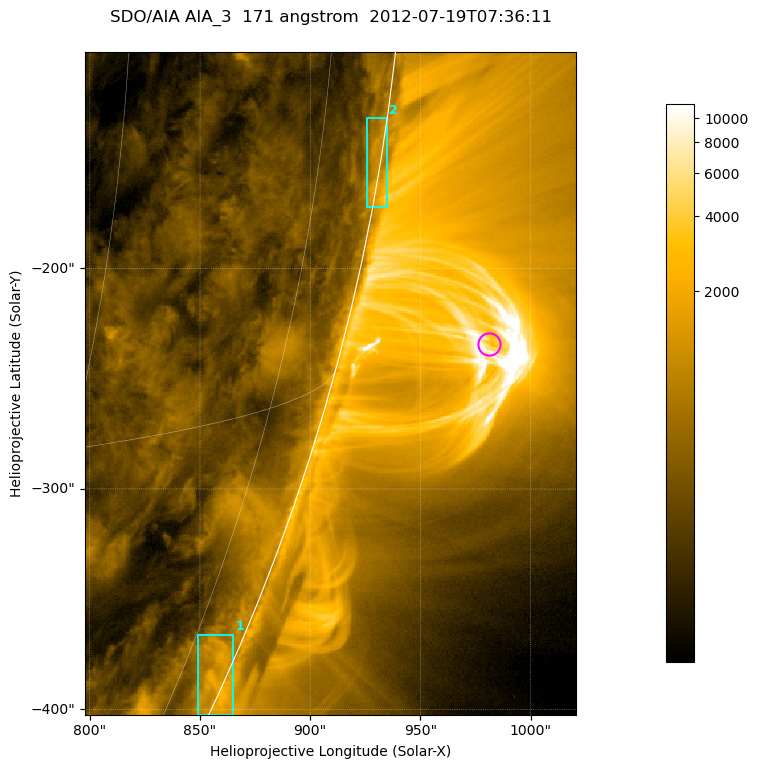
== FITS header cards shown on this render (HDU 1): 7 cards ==
TELESCOP= 'SDO/AIA '           / For AIA: SDO/AIA
INSTRUME= 'AIA_3   '           / For AIA: AIA_ATA1, AIA_ATA2, AIA_ATA3 or AIA_AT
WAVELNTH=                  171 / [angstrom] Wavelength
WAVEUNIT= 'angstrom'           / Wavelength unit: angstrom
DATE-OBS= '2012-07-19T07:36:11.345' / [ISO] Date when observation started; ISO 8
CTYPE1  = 'HPLN-TAN'           / CTYPE1; Typically HPLN
CTYPE2  = 'HPLT-TAN'           / CTYPE2; Typically HPLT

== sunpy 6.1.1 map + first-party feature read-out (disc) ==
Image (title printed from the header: SDO/AIA AIA_3  171 angstrom  2012-07-19T07:36:11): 371 x 501 px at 0.599 arcsec/px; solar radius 944 arcsec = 1575 px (partial field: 1.2% of the solar disc is inside the frame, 48% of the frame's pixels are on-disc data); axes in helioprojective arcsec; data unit not stated in the header (colour bar unlabelled)
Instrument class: DISC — disc imager (sunpy class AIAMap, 171 A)
Bright regions (active regions / flare kernels): reference = the on-disc median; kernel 3 px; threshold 5 sigma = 666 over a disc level ~297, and >= 1.15x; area >= 185 px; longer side >= 4 px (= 2.4 arcsec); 2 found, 2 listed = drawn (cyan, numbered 1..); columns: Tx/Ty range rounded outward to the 2 arcsec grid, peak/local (2 s.f.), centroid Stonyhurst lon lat
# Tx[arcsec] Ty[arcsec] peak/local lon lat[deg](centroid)
1 848..866 -404..-366 7.6 +81 -23
2 924..936 -172..-132 6 +85 -9
Off-limb structures (1.02-1.3 R_sun): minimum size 92 px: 3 found; the strongest spans PA ~250..260 deg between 1.02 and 1.14 R_sun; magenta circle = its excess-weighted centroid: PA ~255 deg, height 1.07 R_sun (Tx ~982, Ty ~-234 arcsec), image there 3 x the reference